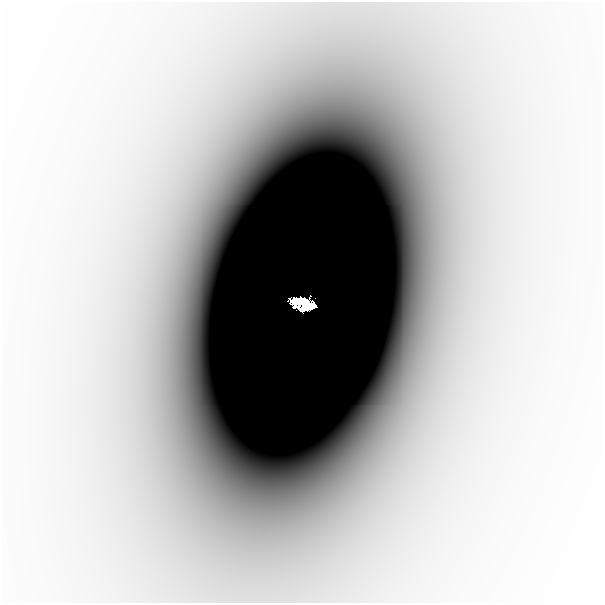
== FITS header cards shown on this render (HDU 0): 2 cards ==
NAXIS1  =                  601
NAXIS2  =                  601

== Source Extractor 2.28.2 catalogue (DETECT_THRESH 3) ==
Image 601 x 601 px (HDU 0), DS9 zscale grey, 1 PNG px = 1 image px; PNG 605 x 605 px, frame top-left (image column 1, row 601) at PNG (2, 2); no overlay
Background -4.38e-06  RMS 1.5e-06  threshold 4.47e-06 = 3 sigma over >= 5 px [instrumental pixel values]
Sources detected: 3; all 3 listed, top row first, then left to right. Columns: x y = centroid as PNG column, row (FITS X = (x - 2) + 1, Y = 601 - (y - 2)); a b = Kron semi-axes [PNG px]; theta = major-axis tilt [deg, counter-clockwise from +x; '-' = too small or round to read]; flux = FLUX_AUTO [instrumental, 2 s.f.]
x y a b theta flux
300 301 14 8 9 1.7
305 304 15 9 -15 3.2
389 337 47 23 83 0.0072